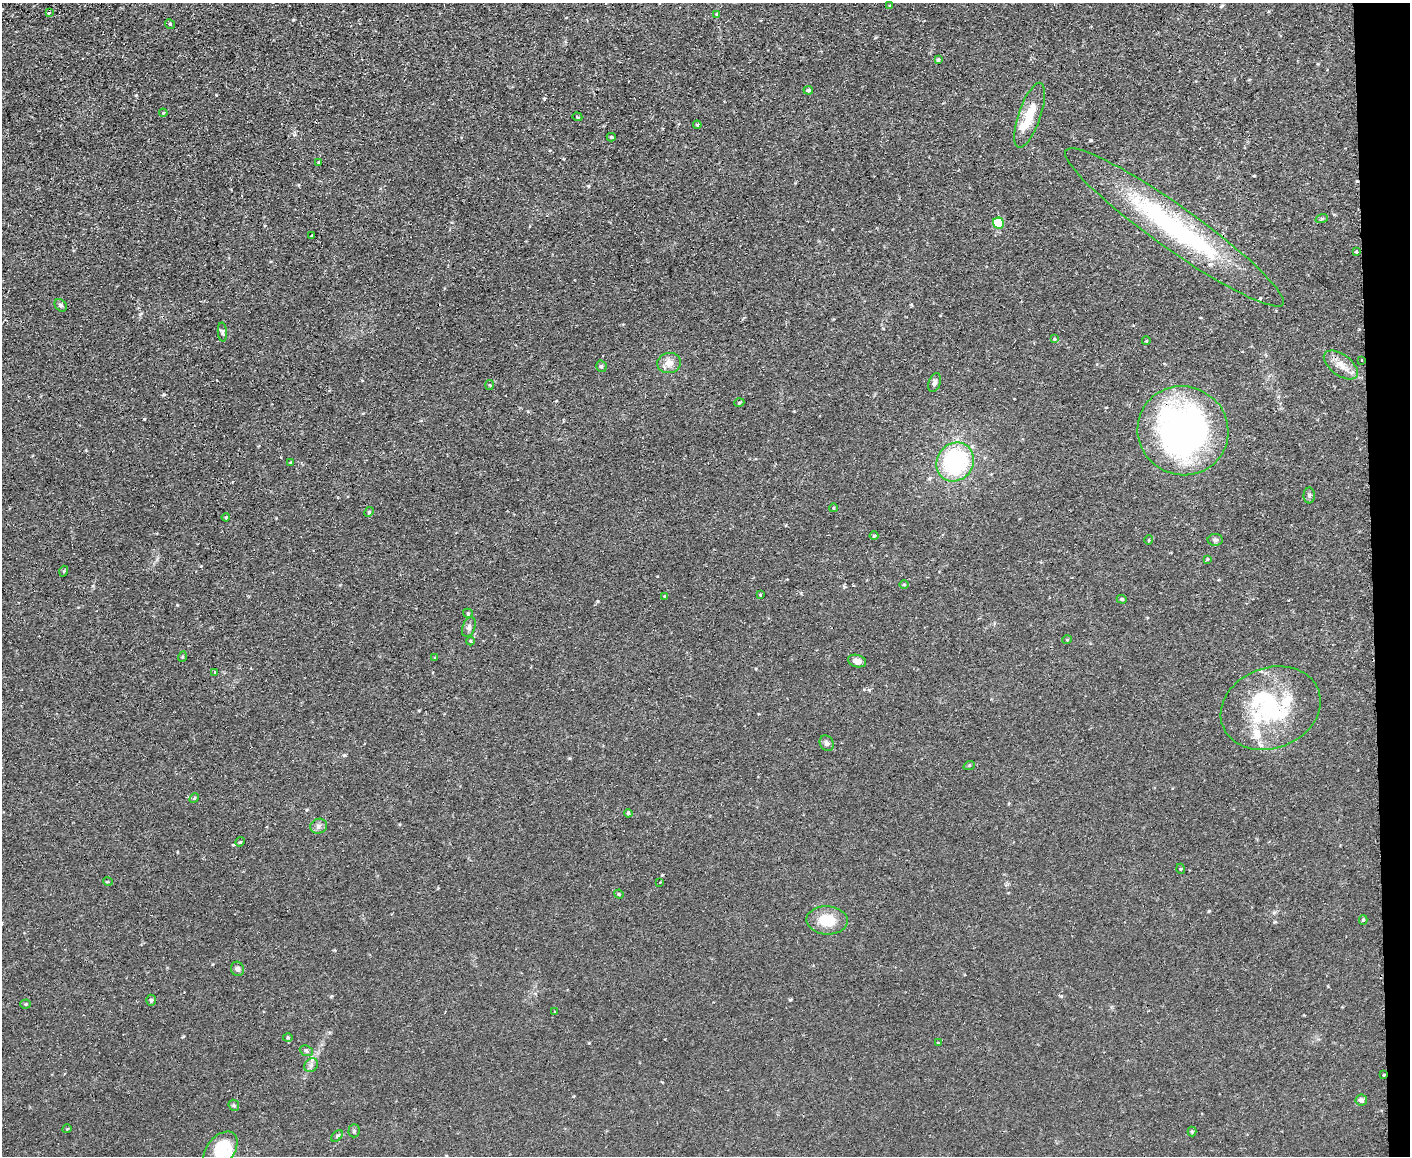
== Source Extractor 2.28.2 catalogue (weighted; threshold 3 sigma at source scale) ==
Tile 9 of 3 x 4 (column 3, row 3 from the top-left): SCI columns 2949-4356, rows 1209-2362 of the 4595 x 4724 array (HDU 1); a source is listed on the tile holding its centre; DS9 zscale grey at full resolution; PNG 1412 x 1158 px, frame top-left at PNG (2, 3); each listed source drawn as its Kron ellipse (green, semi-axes under 4 px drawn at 4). Shown black and unused: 3% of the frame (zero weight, under 2 of 3 exposures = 3% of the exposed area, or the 3 px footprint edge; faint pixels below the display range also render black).
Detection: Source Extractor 2.28.2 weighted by HDU 2 'WHT'; one run over the whole footprint, this tile lists its part. Background 0.0291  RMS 0.0052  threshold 0.0233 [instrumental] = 3 sigma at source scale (4.5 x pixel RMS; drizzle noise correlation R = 1.50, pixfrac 1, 0.05/0.05 arcsec/px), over >= 5 px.
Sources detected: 87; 2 inside a brighter object's white glare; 1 cosmic-ray / hot-pixel residue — neither listed nor drawn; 3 inside a brighter listed object's ellipse — not listed separately; the other 81 listed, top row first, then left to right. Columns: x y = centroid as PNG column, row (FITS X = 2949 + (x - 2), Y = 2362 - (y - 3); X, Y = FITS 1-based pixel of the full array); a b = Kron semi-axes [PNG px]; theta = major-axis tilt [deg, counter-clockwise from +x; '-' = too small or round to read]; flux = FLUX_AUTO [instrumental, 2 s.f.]
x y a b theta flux
890 6 3 2 - 0.86
49 12 4 3 - 1.5
717 14 4 4 - 0.57
170 24 5 4 - 0.84
938 60 4 4 - 0.66
808 90 5 4 - 1.1
163 113 4 3 - 0.39
1030 115 34 11 71 13
577 117 5 4 - 0.58
697 125 4 3 - 0.52
611 137 4 3 - 0.59
319 162 4 3 - 0.49
1322 218 6 4 19 0.72
999 223 6 5 - 19
1174 227 133 21 -35 94
312 235 3 2 - 0.41
1356 252 3 2 - 0.61
61 305 7 5 -50 1
222 332 9 4 -86 1
1054 339 4 3 - 0.45
1146 341 4 2 - 0.35
1362 360 3 2 - 0.68
669 363 12 10 12 4.7
1341 365 20 10 -37 5.9
601 366 6 5 - 0.86
934 383 10 5 71 1.5
490 385 5 3 - 0.51
739 403 5 3 - 0.45
1183 431 46 44 -26 190
955 462 20 18 55 62
290 463 3 3 - 0.48
1309 495 8 6 88 1.2
833 508 4 3 - 0.35
369 512 5 4 - 0.66
226 517 4 3 - 0.46
874 536 4 4 - 0.51
1149 540 4 4 - 0.56
1215 540 7 6 - 1.2
1207 559 4 3 - 0.51
64 571 5 3 - 0.47
904 585 4 3 - 0.44
760 595 3 2 - 0.53
665 596 3 3 - 0.5
1122 599 5 4 - 0.59
468 613 5 4 - 0.58
469 627 10 6 68 1.7
1067 640 5 3 - 0.36
470 641 4 4 - 0.52
182 657 5 3 - 0.49
435 658 4 3 - 0.46
857 661 9 6 -16 2.5
214 672 3 3 - 1.9
1271 708 51 40 21 54
827 743 8 6 -59 1.7
969 766 6 4 20 0.59
194 798 5 4 - 0.57
628 813 4 4 - 0.7
319 826 8 7 - 2
240 842 5 4 - 0.51
1181 869 5 3 - 0.43
108 882 5 3 - 0.45
660 882 3 3 - 0.83
619 894 5 4 - 0.55
827 920 20 14 -3 13
1363 920 5 4 - 0.66
237 969 7 6 - 1.5
151 1000 5 4 - 0.89
26 1004 5 4 - 0.59
555 1012 3 3 - 0.68
288 1037 5 3 - 0.49
938 1043 4 3 - 0.42
306 1051 7 5 -23 1
311 1065 7 6 - 1.5
1384 1074 3 3 - 1.4
1361 1100 6 5 - 1.8
234 1105 6 5 - 0.73
67 1129 5 3 - 0.37
354 1131 6 5 - 0.89
1192 1132 5 4 - 0.6
337 1136 7 4 46 0.86
220 1150 21 13 52 16
Overlapping masked pixels (flux is a lower limit): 5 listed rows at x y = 1174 227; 1356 252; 1362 360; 1183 431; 1384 1074
Isophote crosses this tile's border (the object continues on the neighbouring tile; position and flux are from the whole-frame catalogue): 1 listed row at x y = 220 1150
Unlisted compact peaks at least as high as the median listed source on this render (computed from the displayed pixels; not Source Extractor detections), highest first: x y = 144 419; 293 20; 544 99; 1209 911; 790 1000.